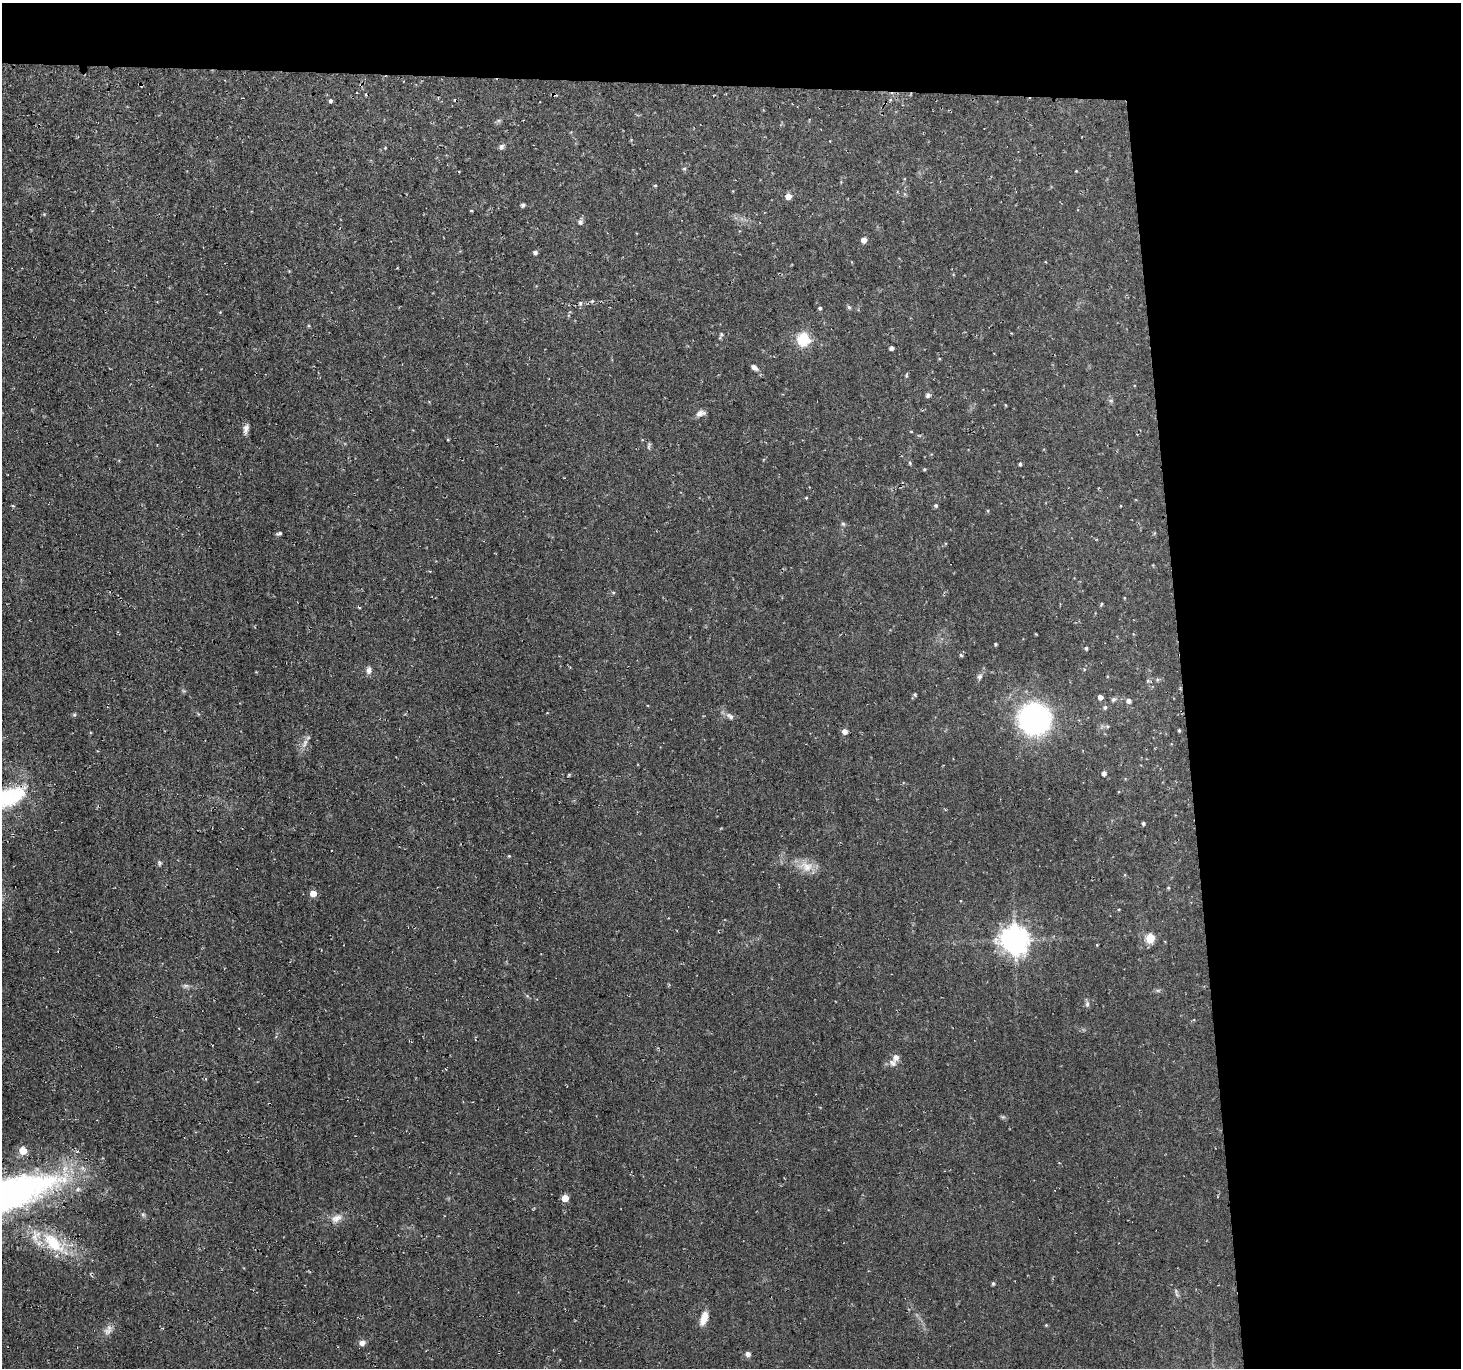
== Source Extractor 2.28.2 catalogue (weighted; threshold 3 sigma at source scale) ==
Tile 3 of 3 x 3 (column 3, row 1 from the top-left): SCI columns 2924-4382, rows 2878-4243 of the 4432 x 4382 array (HDU 1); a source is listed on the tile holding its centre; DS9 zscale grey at full resolution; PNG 1463 x 1370 px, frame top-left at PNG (2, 3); no overlay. Shown black and unused: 24% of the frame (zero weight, under 2 of 3 exposures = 3% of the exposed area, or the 3 px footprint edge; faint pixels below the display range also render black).
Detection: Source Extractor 2.28.2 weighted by HDU 2 'WHT'; one run over the whole footprint, this tile lists its part. Background 0.0522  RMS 0.012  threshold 0.0536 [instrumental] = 3 sigma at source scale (4.5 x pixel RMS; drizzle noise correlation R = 1.50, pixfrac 1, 0.05/0.05 arcsec/px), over >= 5 px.
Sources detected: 86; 1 cosmic-ray / hot-pixel residue — not listed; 1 inside a brighter listed object's ellipse — not listed separately; the other 84 listed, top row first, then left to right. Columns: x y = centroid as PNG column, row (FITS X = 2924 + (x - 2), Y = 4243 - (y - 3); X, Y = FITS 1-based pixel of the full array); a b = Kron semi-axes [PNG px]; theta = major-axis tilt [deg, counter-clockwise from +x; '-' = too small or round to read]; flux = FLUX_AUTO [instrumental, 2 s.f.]
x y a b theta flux
330 101 5 5 - 2.1
501 147 7 6 - 3
385 148 4 3 - 0.86
684 169 5 5 - 1.7
1076 171 3 3 - 0.8
655 185 4 3 - 1.3
788 196 5 5 - 11
523 205 4 4 - 3
471 210 4 3 - 0.99
580 222 6 5 - 3.7
864 240 5 5 - 7.5
535 252 5 4 - 3.1
592 301 5 3 - 1.3
849 307 5 5 - 2
820 308 4 4 - 2.1
721 334 7 5 72 2.1
803 339 9 9 - 48
891 348 4 4 - 3.5
754 367 10 6 -38 5.5
906 375 8 3 79 1.5
928 395 5 5 - 3.7
1005 405 4 3 - 0.89
700 413 11 7 19 6.3
246 429 13 6 77 5.2
911 431 4 3 - 0.79
649 445 9 3 61 1.9
910 463 5 4 - 1.4
1020 464 4 3 - 1.9
924 469 4 4 - 1.2
806 498 4 4 - 1.1
13 506 5 3 - 1.2
936 506 5 4 - 2
988 511 5 3 - 1.1
843 524 6 5 - 1.9
279 533 7 3 20 2.1
613 592 5 3 - 1.3
1101 604 5 3 - 1.3
359 607 4 3 - 1.1
995 644 3 3 - 1.5
1086 648 4 4 - 1.8
961 655 5 4 - 1.6
369 670 10 7 -88 4.7
979 677 9 6 58 3.3
1157 679 5 5 - 1.7
1148 681 6 4 -19 1.4
915 694 5 4 - 1.5
1100 697 5 4 - 6
1113 699 8 5 39 2.5
1128 701 5 5 - 4.4
1105 707 5 5 - 2.3
74 715 5 4 - 1.5
730 716 13 7 -41 5.1
1034 719 20 20 - 320
1179 730 4 3 - 1.4
845 731 5 5 - 6.3
305 743 14 6 68 6.4
1104 773 5 4 - 3.9
569 775 5 3 - 0.99
7 798 47 19 26 96
1143 823 4 3 - 2.1
509 856 4 3 - 1
160 863 7 5 75 2.1
806 866 22 14 -26 18
1168 888 4 3 - 1.2
313 893 5 5 - 14
1150 938 5 5 - 51
1014 939 9 9 - 1500
1097 945 4 3 - 0.89
186 986 9 4 0 2.8
1158 990 6 4 18 1.9
1087 1004 8 6 89 3
896 1058 13 10 64 8
23 1151 5 5 - 28
8 1194 107 32 17 510
565 1198 5 5 - 19
336 1218 16 10 27 9.5
53 1243 38 18 -44 55
993 1283 5 4 - 1.8
1176 1291 10 2 90 1.8
704 1318 16 7 71 14
1046 1325 4 4 - 1
108 1331 13 9 28 6.9
362 1343 8 7 - 5
748 1354 7 7 - 4
Isophote crosses this tile's border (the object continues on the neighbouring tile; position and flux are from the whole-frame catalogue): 2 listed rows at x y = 7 798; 8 1194